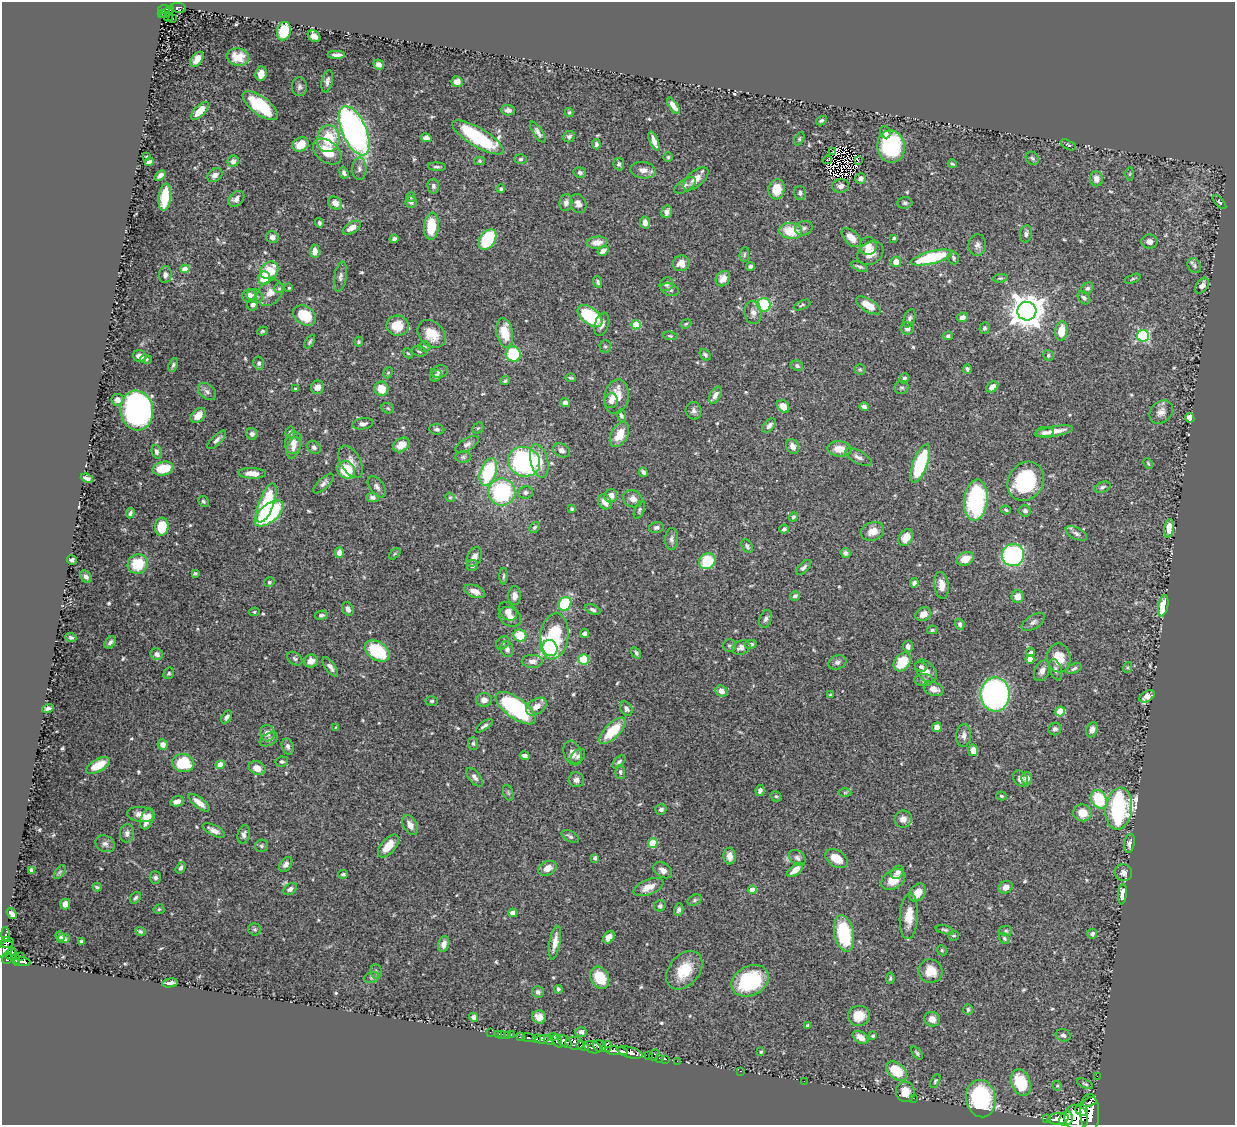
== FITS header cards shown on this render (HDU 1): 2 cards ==
NAXIS1  =                 1233
NAXIS2  =                 1123

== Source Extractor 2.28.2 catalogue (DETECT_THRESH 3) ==
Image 1233 x 1123 px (HDU 1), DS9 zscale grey, 1 PNG px = 1 image px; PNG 1237 x 1127 px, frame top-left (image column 1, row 1123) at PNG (2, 2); each listed source drawn as its Kron ellipse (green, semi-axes under 4 px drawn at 4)
Background 0.757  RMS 0.015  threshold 0.0463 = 3 sigma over >= 5 px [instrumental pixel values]
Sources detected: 595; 3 with non-positive FLUX_AUTO (blend fragments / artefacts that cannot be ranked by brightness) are neither listed nor drawn; of the other 592, the 500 brightest by FLUX_AUTO listed and drawn (92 fainter detections omitted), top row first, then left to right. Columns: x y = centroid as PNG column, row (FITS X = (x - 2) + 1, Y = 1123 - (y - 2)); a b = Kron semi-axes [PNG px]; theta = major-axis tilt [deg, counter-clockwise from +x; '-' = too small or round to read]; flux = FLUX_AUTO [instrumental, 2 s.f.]
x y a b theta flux
178 8 8 4 -7 150
164 9 6 3 6 100
167 12 8 3 38 57
162 14 2 2 - 9.1
168 17 4 3 - 40
173 18 4 2 - 11
284 31 9 7 75 45
314 36 7 5 -40 8.5
336 55 9 3 0 4
238 57 11 8 -11 13
197 59 8 5 55 8.4
379 65 6 4 -26 5
261 74 7 5 84 6.8
327 81 11 5 76 4
457 82 5 5 - 6.5
300 87 9 7 -87 3.3
260 106 21 9 -37 49
673 106 9 4 -56 6.8
508 110 7 5 -3 4
200 111 11 5 45 15
569 112 4 3 - 1.4
821 121 6 4 31 1.9
354 131 26 12 -66 370
538 132 12 4 -56 3.8
885 132 6 5 - 3.7
478 137 29 9 -30 97
569 137 6 5 - 2.7
426 138 5 4 - 5.1
328 139 13 11 78 41
799 139 7 4 62 1.6
654 141 10 4 -69 6.7
596 144 5 4 - 2.1
301 145 9 6 24 16
1068 145 8 4 -25 2
891 146 16 13 -81 89
327 152 16 10 -38 24
832 152 3 2 - 1.5
147 157 4 3 - 1.5
668 157 5 5 - 1.7
1032 158 7 6 - 2.5
521 159 6 4 3 2.1
827 160 4 2 - 3.7
858 160 3 2 - 1.4
233 161 6 5 - 4.7
480 161 5 4 - 1.4
149 162 4 4 - 3.8
619 164 6 5 - 2.5
952 164 4 2 - 1.4
437 167 9 3 -5 2.1
359 169 11 7 -90 4.2
643 170 13 8 -8 7.6
580 172 6 5 - 2.6
344 173 6 4 -67 2.7
1130 174 6 4 88 1.5
160 175 6 4 42 4.6
215 175 8 6 34 4.6
696 179 15 7 41 12
860 179 5 5 - 4.2
1096 179 7 6 - 6.8
685 185 12 6 32 3.6
433 186 7 6 - 3
841 186 8 6 4 4.5
501 189 4 4 - 2.1
777 189 10 8 83 20
800 193 7 6 - 2.8
165 197 14 6 83 39
411 197 4 4 - 1.7
236 199 9 6 42 6.4
411 202 6 5 - 3.3
1219 202 9 4 -46 1.6
335 203 7 6 - 8.9
566 203 8 6 80 4.3
578 203 10 7 -59 5.5
905 203 7 6 - 2.3
667 212 6 5 - 5.6
319 223 5 4 - 2.3
645 223 6 5 - 6.1
431 226 13 7 85 33
352 228 10 5 31 9.3
804 228 9 7 19 3.6
791 231 11 8 -8 29
1026 234 9 6 77 3.2
272 237 6 6 - 6
851 238 12 7 -44 11
894 238 3 3 - 1.5
394 239 4 4 - 2.7
488 240 11 7 56 70
597 242 10 6 7 9.2
1149 242 8 7 - 5
977 245 11 9 85 4.5
868 246 9 8 - 7.5
315 251 6 5 - 7.6
603 251 6 4 34 5.9
870 253 14 11 31 15
744 255 7 4 83 1.9
931 258 21 6 14 73
953 258 6 5 - 2.1
896 262 5 5 - 12
681 263 8 7 - 9.1
750 266 4 3 - 2.3
1194 266 8 6 -61 2.8
859 267 9 3 -22 2.4
185 269 4 4 - 15
269 270 9 8 - 25
165 275 8 6 83 3.9
340 277 15 6 80 4.4
264 278 7 6 - 35
1000 278 7 4 7 1.4
723 279 8 6 55 7
1133 279 8 4 22 1.9
598 282 6 4 -68 2.2
666 284 7 6 - 3.1
1202 286 9 5 56 5
279 288 5 5 - 1.5
289 288 4 4 - 1.3
1087 288 6 5 - 2.7
670 290 9 6 -20 3.4
270 293 15 11 44 11
249 295 7 6 - 7.7
255 296 8 6 -27 4.6
1084 298 7 5 -48 3.2
253 305 6 5 - 4.2
764 305 7 6 - 72
802 305 9 4 24 1.8
868 305 14 6 -32 19
1027 311 9 9 - 2000
753 312 11 8 -85 6.1
305 315 12 9 -34 34
590 316 14 8 -37 79
962 317 5 4 - 5.3
909 318 9 5 68 2.8
602 324 12 7 71 5.6
686 324 6 4 22 1.3
636 325 5 4 - 37
398 326 11 10 - 24
907 328 6 6 - 3.8
984 328 6 5 - 2
262 331 5 4 - 1.7
1061 331 10 6 81 17
505 333 15 8 -80 25
432 334 16 12 -43 21
670 336 7 4 -6 1.6
948 336 5 4 - 2.5
1143 336 6 6 - 130
310 342 7 3 58 1.7
359 342 5 3 - 1.3
424 346 6 5 - 1.7
605 347 6 5 - 2
419 351 7 5 -18 2.3
408 353 5 3 - 1.4
513 354 7 7 - 50
705 355 6 4 -50 2.4
1048 355 5 5 - 1.7
140 356 7 6 - 7.4
146 359 6 4 -16 1.8
259 363 6 5 - 3
173 365 7 4 67 2.5
797 366 6 5 - 2.5
860 369 6 5 - 1.7
967 369 5 4 - 2.4
440 371 9 6 14 2.9
388 373 6 4 67 1.4
436 376 6 5 - 3.2
571 378 5 3 - 1.5
904 378 5 4 - 2.7
505 381 5 4 - 1.6
317 387 7 6 - 7.3
992 387 6 5 - 8.5
901 388 7 6 - 2.4
296 389 3 3 - 1.5
381 389 7 7 - 17
207 392 10 7 -39 4.1
715 395 9 5 61 5.1
616 397 17 12 78 20
117 400 6 5 - 6.6
611 401 7 6 - 5.6
565 402 4 4 - 4.2
783 406 7 5 -48 10
864 407 4 4 - 4.2
388 408 6 5 - 1.8
137 410 20 16 -83 340
694 411 9 8 - 3.9
1161 412 13 10 43 7.3
198 415 9 6 44 11
621 416 6 4 -70 2.5
1190 418 5 4 - 10
363 424 10 5 8 3.9
769 426 8 5 50 3.8
478 428 6 5 - 1.6
437 429 7 5 -6 2.8
1054 431 19 5 9 12
290 432 6 5 - 2.5
1045 433 9 5 0 4
252 434 6 5 - 3.7
619 435 13 8 61 17
217 440 12 4 45 3.8
293 443 11 8 80 8.1
467 444 13 6 30 4.2
401 445 9 6 36 12
314 447 7 6 - 2.8
793 447 7 6 - 6.8
293 448 11 6 71 5
839 449 12 7 -5 15
561 450 9 6 -26 4.5
156 452 7 5 -74 3
463 457 8 5 -1 2.3
858 457 15 6 -28 4.8
539 461 17 8 -75 15
351 462 17 10 -61 9.9
524 462 16 14 -21 170
920 463 20 7 70 82
1148 463 6 3 -63 1.3
163 469 10 7 11 22
346 470 9 8 - 41
488 472 14 8 70 71
643 472 5 4 - 3.3
252 473 14 5 -3 9.6
87 478 6 3 -22 3.5
1026 481 20 17 57 84
323 483 13 5 44 3.7
377 487 12 7 -54 4.2
1102 487 8 5 21 2.8
502 492 13 13 - 110
525 492 7 6 - 3.3
611 496 7 6 - 8.3
372 497 6 4 -7 3.6
450 497 5 4 - 1.4
633 499 10 8 -24 6.5
976 500 21 11 83 130
203 501 6 5 - 1.7
605 502 8 6 -53 11
266 503 21 7 69 54
572 509 4 3 - 1.6
639 510 9 4 67 2.3
1006 510 5 3 - 1.5
1025 511 5 5 - 3.5
130 513 5 3 - 2.4
269 513 17 8 40 150
793 517 5 4 - 2.9
162 527 9 7 84 29
534 527 6 4 44 1.9
656 527 7 5 14 3
1169 528 9 4 81 8.9
784 529 5 4 - 2.5
872 531 12 9 20 10
1076 533 12 5 -27 3.9
906 537 9 6 59 13
672 539 11 6 87 3.9
747 546 7 5 -59 2.7
339 552 5 4 - 6.6
845 553 5 4 - 2.8
395 554 7 4 45 1.5
1013 555 11 11 - 170
474 557 10 7 62 6.4
965 559 9 6 24 16
72 560 5 4 - 2.6
707 561 9 7 40 40
138 564 10 9 - 32
472 566 5 5 - 2.8
804 567 9 5 45 3.2
195 573 4 3 - 1.9
503 576 8 3 89 1.8
86 577 7 5 -53 3.9
269 582 5 4 - 1.7
914 583 5 4 - 3.6
942 585 13 7 -83 9.6
475 591 11 6 -21 8.7
514 596 9 6 90 5.3
795 596 5 4 - 2.7
1018 596 6 6 - 7
565 604 7 6 - 65
1163 606 11 5 78 33
348 609 7 5 -62 5.5
593 610 8 4 -24 2.8
508 611 10 7 -47 7.8
254 612 5 4 - 1.4
923 614 8 6 28 8.5
321 615 6 4 11 2.2
510 617 12 9 -33 6.2
766 619 9 6 70 3.4
1033 622 13 6 32 3.7
960 624 5 4 - 2.9
932 630 5 4 - 1.6
584 633 4 4 - 3.6
520 635 6 6 - 28
554 636 23 14 82 59
71 637 6 4 -21 2
110 642 7 5 51 3.2
503 643 7 5 47 2.3
751 644 6 4 11 2.7
729 646 6 6 - 2.2
908 646 6 5 - 4.3
550 648 8 7 - 260
741 648 9 6 20 5.8
507 649 8 6 -70 4.1
377 651 14 9 -33 66
1031 652 5 4 - 2.8
636 653 6 4 -55 2.1
157 654 6 5 - 4.4
1059 658 14 11 -82 21
295 659 8 6 -34 2.4
584 659 5 5 - 30
1030 659 4 4 - 8.2
311 661 7 6 - 6.6
532 661 10 6 1 5.6
837 662 9 6 20 3.7
902 662 10 7 54 31
330 667 11 5 -54 4.7
921 667 6 5 - 2.4
1128 667 5 3 - 1.3
1074 669 8 4 24 2.7
1056 670 11 5 -73 3.3
926 671 13 8 -49 7.8
1042 671 11 7 65 5.9
169 673 6 5 - 1.9
924 680 9 6 -1 3
934 689 10 6 -15 8.6
721 691 6 5 - 5.5
995 694 17 14 89 480
831 695 4 3 - 1.6
1147 696 8 5 33 5.9
484 700 8 7 - 6.4
432 701 6 4 3 1.6
536 706 11 7 34 10
48 708 6 3 15 2.9
516 708 24 10 -36 140
626 709 8 5 -57 3.4
1060 711 5 4 - 38
227 717 7 4 57 3.5
484 726 10 4 35 2.9
937 727 5 4 - 10
336 728 3 3 - 1.4
1055 729 6 6 - 3.3
1092 730 8 5 68 6
613 731 17 7 44 36
267 733 8 7 - 7.3
964 735 11 7 85 5.6
269 739 10 6 27 3.5
473 743 6 5 - 1.9
163 745 5 5 - 6.3
288 746 8 6 -72 3.7
973 750 6 5 - 8
573 753 13 8 -67 7.7
525 756 5 4 - 4.9
578 756 8 6 48 2.8
282 762 6 5 - 2.2
619 762 8 4 45 2.4
183 763 11 9 -10 39
98 765 13 6 29 23
220 765 4 4 - 16
257 768 9 6 -22 9.7
620 772 7 5 -87 2
474 777 11 5 -52 4
1027 778 6 5 - 6.9
1020 779 9 6 -55 4.2
576 780 7 7 - 4.2
760 790 5 4 - 3.4
508 793 8 5 -71 2
845 793 6 4 1 1.4
776 796 5 5 - 1.8
1001 796 5 4 - 1.6
1099 799 9 7 -63 50
177 801 7 5 15 6
199 803 12 5 -38 9.7
1119 808 21 13 82 200
661 809 5 5 - 3.9
1082 813 9 8 - 15
141 815 14 7 -7 8.9
147 819 11 6 71 15
903 819 9 8 - 7.4
410 825 11 6 -61 7.4
214 830 12 5 -26 6.5
127 833 9 7 85 4.1
244 834 9 6 76 3.8
570 836 9 5 -30 2.7
653 843 5 4 - 37
1129 843 9 5 79 3.6
105 844 10 8 -29 4.6
261 846 7 6 - 2.2
388 846 14 7 49 14
730 856 8 6 -87 6.7
595 858 4 4 - 2.8
797 858 9 7 -40 4.2
836 859 12 8 -32 17
286 864 8 5 54 4.3
180 868 6 4 57 3.2
547 868 10 7 27 11
31 870 4 3 - 1.5
663 870 10 7 -33 5.8
795 870 9 5 40 11
60 872 8 4 53 2.1
897 872 7 6 - 4.1
1123 873 9 8 - 4.9
343 874 5 4 - 2
155 878 6 5 - 3.2
893 880 13 9 34 17
97 887 4 2 - 1.6
648 887 16 7 22 13
1006 887 7 6 - 8.2
290 889 7 5 36 3.3
752 890 4 4 - 17
918 892 10 7 54 13
1122 894 10 4 83 12
135 898 6 4 53 2.4
695 900 7 5 28 2
65 904 5 5 - 6.3
660 906 6 5 - 2
159 909 5 5 - 1.3
679 909 6 4 77 2.8
513 913 4 4 - 8.7
12 914 6 4 -55 4.8
909 916 23 9 87 20
255 929 6 6 - 1.9
945 930 9 4 -13 2.1
140 931 5 4 - 1.9
1006 931 6 5 - 1.8
844 933 18 9 -79 69
5 934 7 3 -86 47
1092 934 5 4 - 4
60 936 5 4 - 3.2
954 936 5 4 - 1.5
609 937 7 5 52 5.9
1004 938 6 4 -53 1.7
64 939 6 4 7 3.7
81 941 3 3 - 1.7
7 942 6 5 - 190
555 942 17 5 80 10
444 944 8 5 74 6.5
5 949 9 6 43 440
942 950 5 4 - 1.4
11 954 6 5 - 180
21 957 2 2 - 12
7 958 6 5 - 300
16 959 6 4 -81 250
22 962 8 3 -7 220
684 970 21 15 50 29
930 971 12 11 - 19
376 972 7 5 -84 2.4
371 978 8 5 17 2.2
600 978 11 9 -61 30
890 978 6 3 82 1.6
750 981 20 14 27 79
170 983 8 3 10 4.8
558 989 4 3 - 2.4
538 992 6 6 - 2.9
968 1010 5 4 - 2.3
859 1016 10 10 - 18
474 1017 4 4 - 4.3
539 1017 7 6 - 8.4
932 1019 8 7 - 7.7
807 1025 4 3 - 1.7
490 1032 2 2 - 8.5
581 1032 6 5 - 3.9
499 1034 3 2 - 4.3
502 1034 2 2 - 10
507 1035 2 2 - 9
511 1035 4 3 - 40
1063 1035 7 6 - 3.4
521 1036 3 3 - 120
873 1036 4 4 - 1.8
553 1037 3 3 - 130
861 1037 8 5 -32 8.3
529 1038 7 3 -12 180
537 1039 4 3 - 120
542 1039 6 4 9 750
548 1040 5 3 - 550
557 1041 7 3 -69 440
565 1041 7 5 -39 580
575 1043 9 6 -12 760
583 1046 6 3 -22 300
600 1046 7 5 -30 420
607 1046 6 4 57 290
593 1047 9 5 -16 720
617 1051 11 4 -5 990
630 1052 13 5 -15 1300
761 1052 4 3 - 1.6
917 1053 7 4 -51 1.9
654 1055 6 3 63 47
649 1056 4 2 - 36
659 1058 2 2 - 13
665 1059 3 2 - 25
677 1061 2 2 - 10
741 1071 3 2 - 170
896 1071 12 8 -39 37
1097 1076 2 2 - 8.6
804 1081 2 2 - 7.2
935 1081 7 4 62 1.7
1021 1082 14 9 -70 52
1085 1084 8 4 -25 1.9
1057 1086 5 4 - 1.3
905 1092 10 9 - 16
914 1098 3 2 - 12
981 1099 19 14 -78 140
1089 1102 7 2 21 96
1082 1110 7 5 -34 740
1090 1113 19 9 -88 3200
1076 1117 13 11 -59 3200
1046 1118 3 3 - 110
1058 1119 10 5 6 1700
1066 1119 7 6 - 1300
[92 fainter detections neither listed nor drawn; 3 non-positive-flux detections neither listed nor drawn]